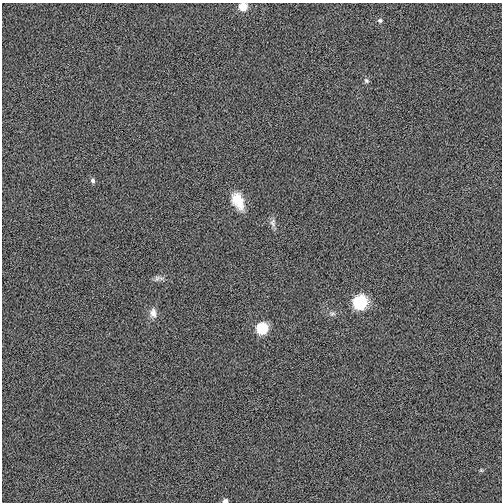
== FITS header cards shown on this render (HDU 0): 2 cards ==
NAXIS1  =                  500
NAXIS2  =                  500

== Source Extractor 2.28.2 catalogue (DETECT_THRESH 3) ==
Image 500 x 500 px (HDU 0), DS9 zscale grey, 1 PNG px = 1 image px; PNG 504 x 504 px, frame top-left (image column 1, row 500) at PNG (2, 3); no overlay
Background -0.00313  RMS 0.031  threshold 0.093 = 3 sigma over >= 5 px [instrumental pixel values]
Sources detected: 13; all 13 listed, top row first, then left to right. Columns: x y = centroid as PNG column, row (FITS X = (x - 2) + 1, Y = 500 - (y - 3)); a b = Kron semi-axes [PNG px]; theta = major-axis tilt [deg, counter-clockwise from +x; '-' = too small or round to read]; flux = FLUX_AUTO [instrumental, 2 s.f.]
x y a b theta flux
243 7 6 6 - 36
380 20 6 5 - 4.4
366 81 7 7 - 4.6
93 181 6 5 - 5.7
238 201 21 12 -66 42
273 223 13 7 -88 9.1
157 278 10 7 43 7.8
360 302 8 7 - 240
153 313 12 9 -85 14
332 314 9 6 13 6.2
262 328 7 7 - 110
481 470 5 4 - 2.3
225 501 6 5 - 6.6
At the frame edge (FLAGS 8, measured only in part): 2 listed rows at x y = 243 7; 225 501